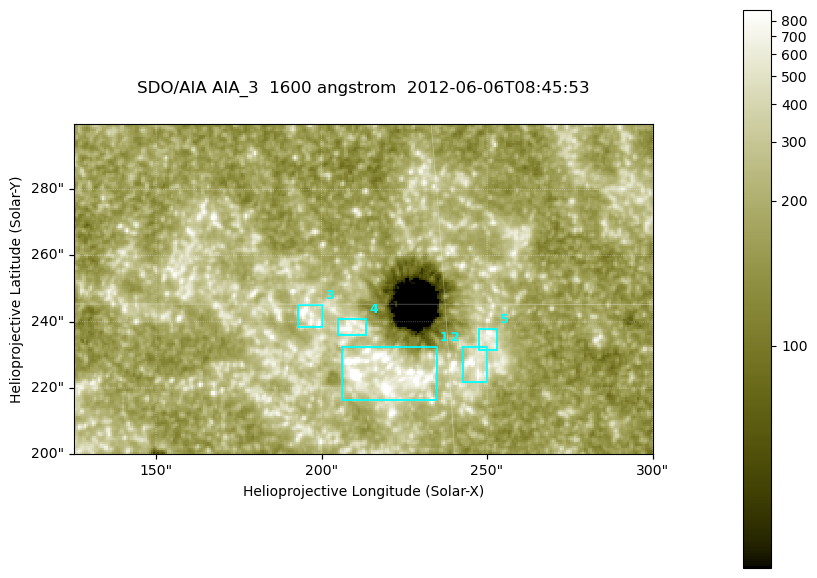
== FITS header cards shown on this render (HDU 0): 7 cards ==
TELESCOP= 'SDO/AIA '
INSTRUME= 'AIA_3   '
WAVELNTH=                 1600
WAVEUNIT= 'angstrom'
DATE-OBS= '2012-06-06T08:45:53.12'
CTYPE1  = 'HPLN-TAN'
CTYPE2  = 'HPLT-TAN'

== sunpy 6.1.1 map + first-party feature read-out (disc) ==
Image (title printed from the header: SDO/AIA AIA_3  1600 angstrom  2012-06-06T08:45:53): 287 x 164 px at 0.609 arcsec/px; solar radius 946 arcsec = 1552 px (partial field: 0.6% of the solar disc is inside the frame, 100% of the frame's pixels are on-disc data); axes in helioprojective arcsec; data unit not stated in the header (colour bar unlabelled)
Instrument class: DISC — disc imager (sunpy class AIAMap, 1600 A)
Bright regions (active regions / flare kernels): reference = the on-disc median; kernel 3 px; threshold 5 sigma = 341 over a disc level ~186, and >= 1.15x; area >= 47 px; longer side >= 3 px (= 1.8 arcsec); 5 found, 5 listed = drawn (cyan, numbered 1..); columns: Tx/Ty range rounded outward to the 2 arcsec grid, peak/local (2 s.f.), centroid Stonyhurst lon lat
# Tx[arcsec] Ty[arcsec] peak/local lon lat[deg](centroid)
1 206..236 216..232 9 +14 +14
2 242..250 222..232 5.3 +16 +14
3 192..200 238..246 5.9 +12 +15
4 204..214 236..242 4.3 +13 +15
5 246..254 230..238 4.8 +16 +14